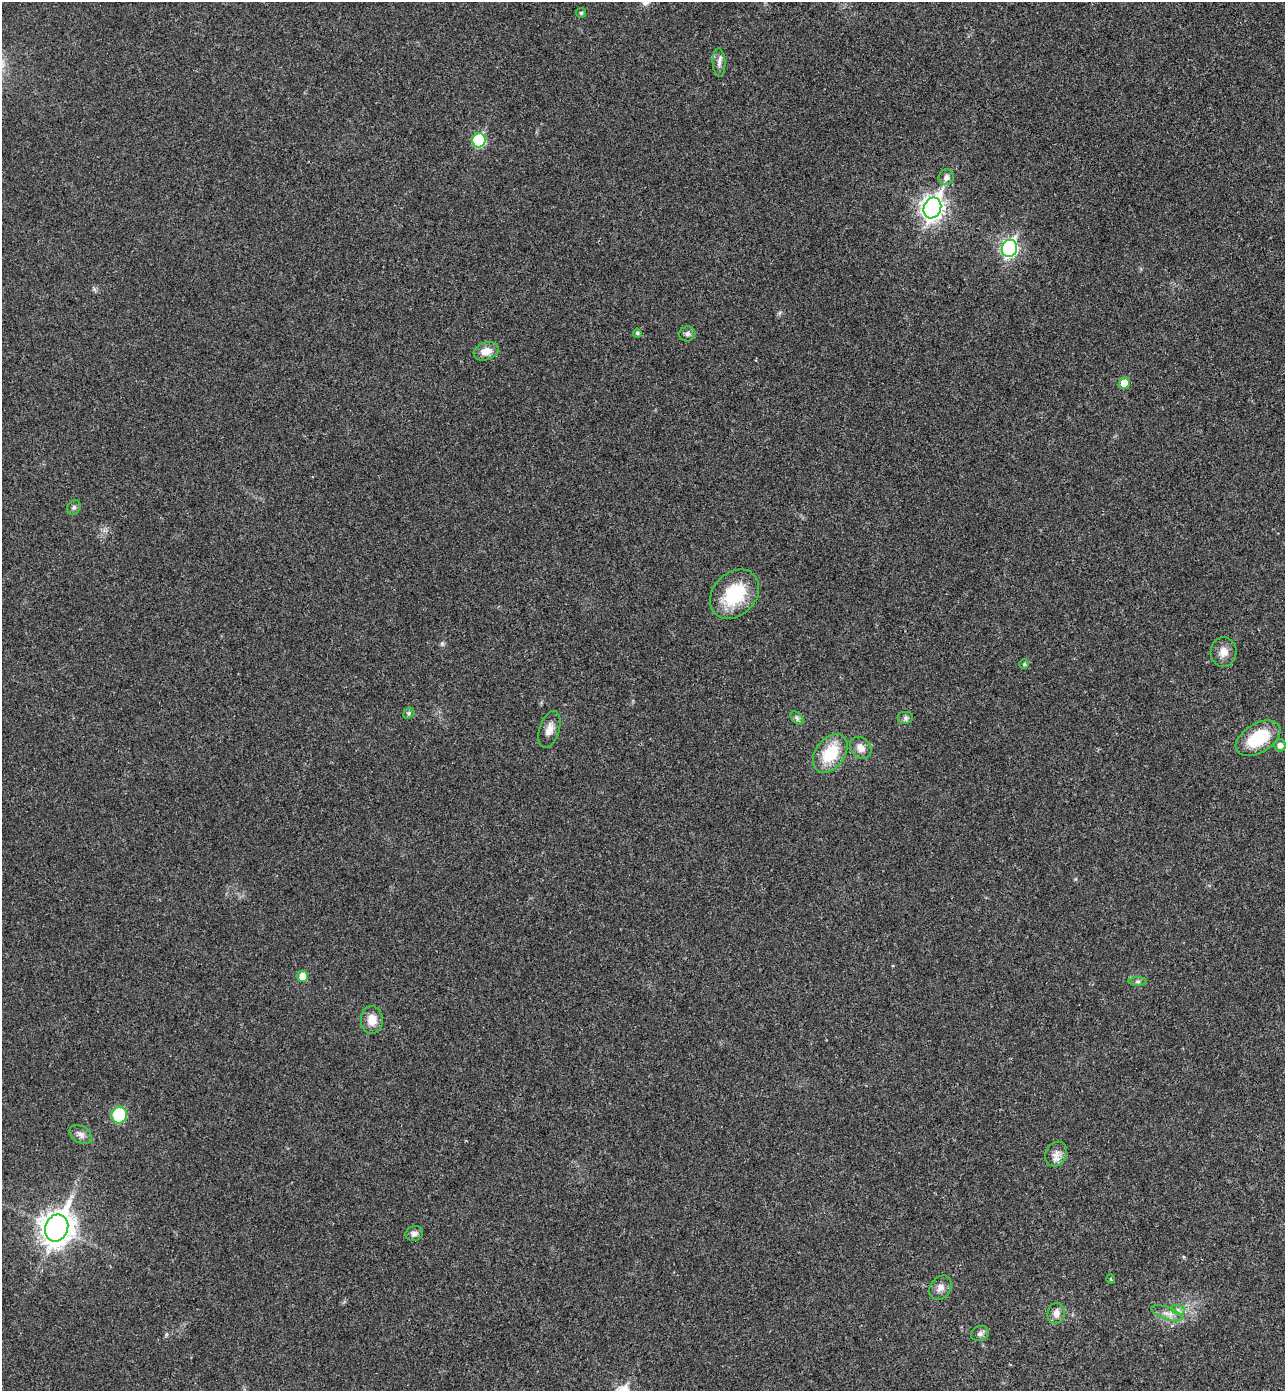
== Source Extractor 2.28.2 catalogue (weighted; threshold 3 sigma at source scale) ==
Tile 6 of 4 x 4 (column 2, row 2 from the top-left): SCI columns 1477-2759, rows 2808-4196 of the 5652 x 5613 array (HDU 1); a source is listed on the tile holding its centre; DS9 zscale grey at full resolution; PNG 1287 x 1393 px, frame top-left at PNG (2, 2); each listed source drawn as its Kron ellipse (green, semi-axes under 4 px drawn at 4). Shown black and unused: <1% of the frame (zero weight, under 3 of 4 exposures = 6% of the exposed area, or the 3 px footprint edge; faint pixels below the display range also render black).
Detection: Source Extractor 2.28.2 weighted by HDU 2 'WHT'; one run over the whole footprint, this tile lists its part. Background 0.0786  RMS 0.0047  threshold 0.0214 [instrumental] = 3 sigma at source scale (4.5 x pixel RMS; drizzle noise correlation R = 1.50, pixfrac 1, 0.05/0.05 arcsec/px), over >= 5 px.
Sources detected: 36; all 36 listed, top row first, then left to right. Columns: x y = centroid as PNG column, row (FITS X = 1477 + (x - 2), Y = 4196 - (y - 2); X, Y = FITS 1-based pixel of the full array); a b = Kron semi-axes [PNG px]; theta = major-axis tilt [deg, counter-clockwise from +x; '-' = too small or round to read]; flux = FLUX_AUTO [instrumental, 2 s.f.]
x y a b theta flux
581 13 5 4 - 0.57
719 63 14 6 -87 2.4
479 140 7 6 - 37
946 177 8 7 - 2.4
932 208 10 8 69 310
1009 248 8 7 - 130
637 333 4 4 - 0.98
687 334 8 7 - 1.5
486 351 13 8 19 5.4
1124 383 6 5 - 11
74 507 8 6 57 1.1
735 594 27 21 46 27
1223 652 15 13 87 4.5
1024 664 5 5 - 0.56
409 713 6 4 47 0.76
797 718 8 4 -46 1.1
905 718 8 6 0 1.3
549 729 19 10 72 4.1
1258 738 25 14 31 22
1280 745 6 6 - 2.6
861 748 12 9 -50 3.9
830 753 22 14 53 19
303 976 5 5 - 7.2
1138 982 9 4 0 1.1
372 1020 14 11 -86 6
119 1115 8 7 - 21
81 1134 12 8 -33 2.5
1056 1154 13 10 61 3.6
57 1228 14 11 68 610
414 1234 9 7 14 2.1
1111 1279 5 3 - 0.5
940 1288 13 10 53 3.1
1178 1310 7 4 -18 1.3
1056 1313 10 8 78 3.1
1167 1313 16 6 -20 3.3
980 1334 9 7 17 1.8